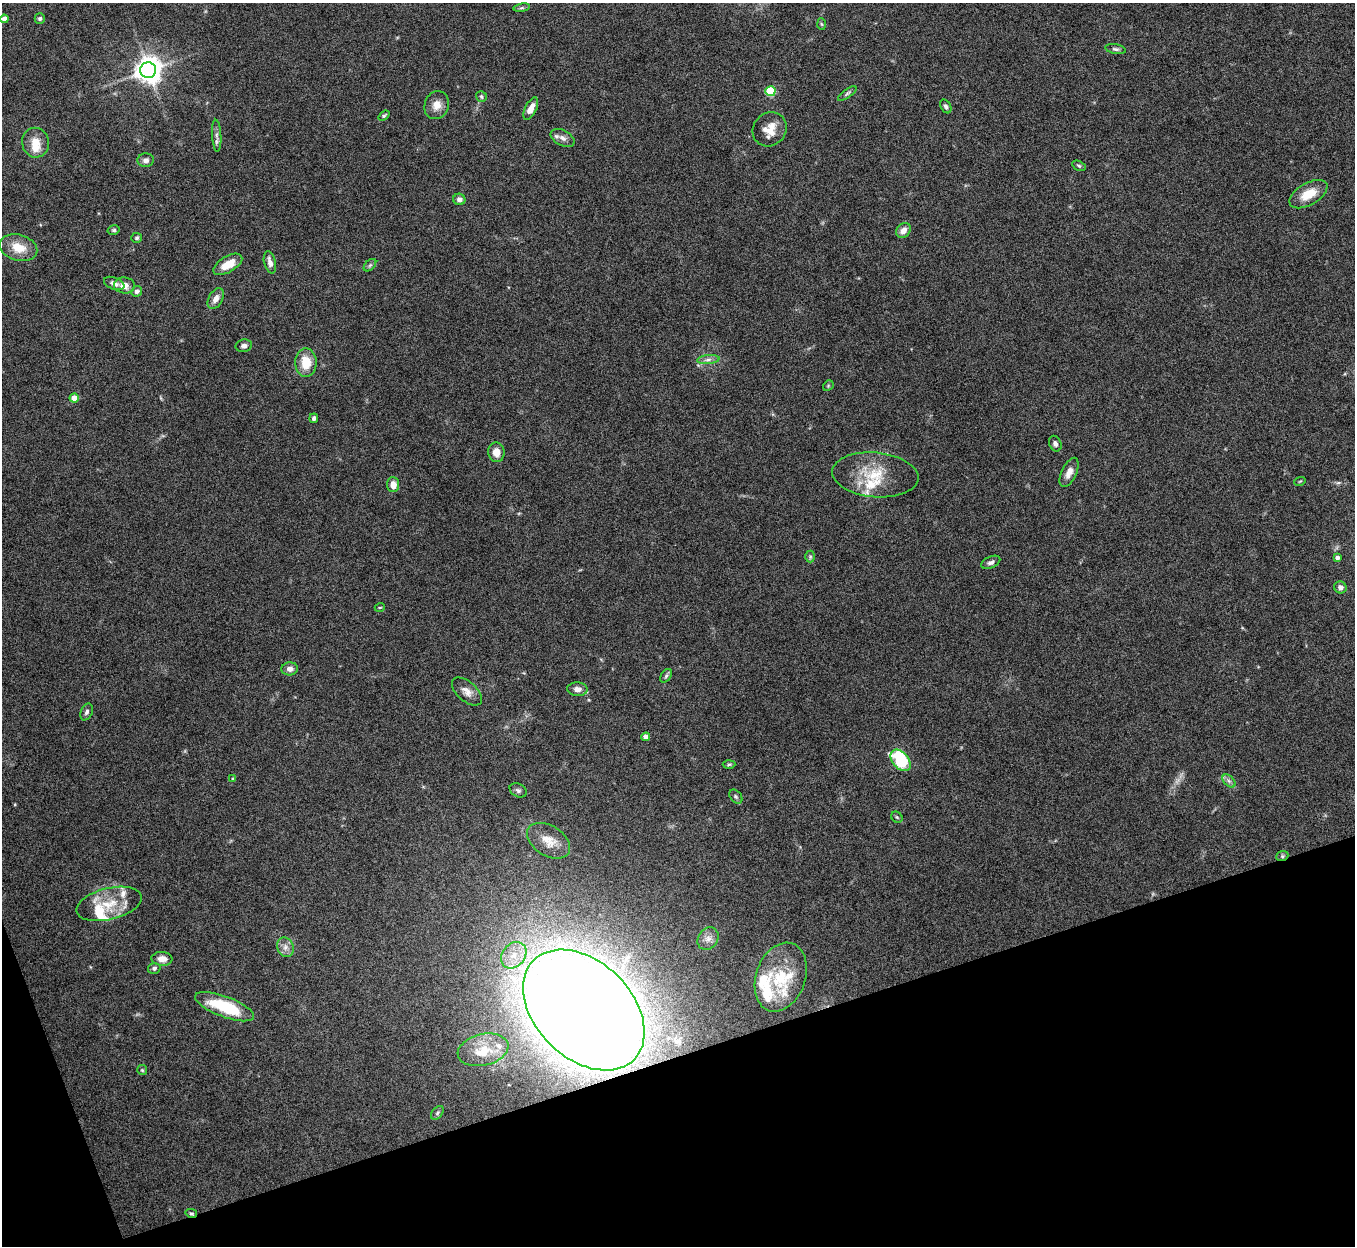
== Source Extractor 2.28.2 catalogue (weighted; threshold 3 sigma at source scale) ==
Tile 14 of 4 x 4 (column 2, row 4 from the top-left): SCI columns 1357-2709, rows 152-1395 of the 5419 x 5403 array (HDU 1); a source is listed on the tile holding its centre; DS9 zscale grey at full resolution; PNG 1357 x 1248 px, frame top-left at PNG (2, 3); each listed source drawn as its Kron ellipse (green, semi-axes under 4 px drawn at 4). Shown black and unused: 17% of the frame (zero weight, under 8 of 15 exposures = <1% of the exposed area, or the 3 px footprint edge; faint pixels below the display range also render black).
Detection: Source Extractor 2.28.2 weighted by HDU 2 'WHT'; one run over the whole footprint, this tile lists its part. Background 0.163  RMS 0.0048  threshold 0.0196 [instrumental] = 3 sigma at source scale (4.09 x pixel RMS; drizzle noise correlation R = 1.36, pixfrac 0.8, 0.05/0.05 arcsec/px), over >= 5 px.
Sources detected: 87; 1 too faint to see at this stretch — neither listed nor drawn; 9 inside a brighter listed object's ellipse — not listed separately; the other 77 listed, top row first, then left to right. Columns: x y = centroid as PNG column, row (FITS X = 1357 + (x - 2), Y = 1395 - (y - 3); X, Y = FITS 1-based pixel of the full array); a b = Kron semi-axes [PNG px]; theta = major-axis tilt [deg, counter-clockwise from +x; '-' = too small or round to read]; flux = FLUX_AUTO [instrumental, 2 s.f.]
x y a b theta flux
522 8 8 4 8 0.86
4 19 4 4 - 2.6
40 19 5 5 - 0.92
821 24 6 4 -87 0.58
1115 49 10 5 -10 1.1
148 70 8 8 - 500
770 91 5 5 - 25
847 93 11 4 36 1
481 96 6 5 - 0.87
437 105 14 12 68 4.4
946 106 7 5 -58 1.2
531 108 12 5 63 4
384 116 6 3 38 0.65
770 129 18 16 45 6.8
217 136 16 4 -87 1.8
563 138 13 7 -27 2.3
36 143 15 13 -80 6.4
146 160 8 7 - 1.8
1079 166 7 4 -29 0.69
1308 194 21 11 30 9.2
459 199 6 5 - 1.8
114 230 6 4 14 0.73
903 230 8 6 50 3.4
137 238 5 5 - 0.73
18 248 19 13 -16 8.3
270 262 11 5 -76 2.5
228 264 16 8 31 7.2
370 265 7 4 45 0.87
114 283 11 5 -22 2.1
124 285 10 8 -5 3.7
137 291 5 5 - 1.6
216 299 11 7 60 3.1
244 346 8 6 10 1.5
708 360 11 4 5 1.7
306 363 14 10 -88 9.3
828 386 6 4 47 0.54
74 398 4 4 - 5.8
314 418 5 4 - 1.2
1055 444 8 6 -67 1.4
496 452 10 8 -81 4
1069 472 16 7 65 3.4
875 475 43 22 -5 19
1300 481 5 3 - 0.43
393 485 7 6 - 4.1
810 557 6 5 - 0.69
1337 558 4 4 - 1.7
991 562 10 5 25 1.5
1340 587 6 6 - 1.9
380 607 5 3 - 0.41
290 669 8 6 6 2.3
666 676 8 5 54 0.92
577 689 10 7 -2 2.8
467 691 18 9 -42 3.7
87 712 9 6 65 1.2
646 737 4 4 - 3.6
901 760 12 8 -49 31
729 764 6 4 2 0.65
233 779 4 3 - 0.51
1229 781 8 5 -45 1.2
518 790 9 6 -29 1.2
736 796 8 5 -49 0.97
897 817 6 5 - 0.63
549 841 24 15 -32 7.6
1282 856 6 5 - 0.83
109 904 33 15 14 13
708 939 12 9 54 3.1
285 947 10 8 -69 2.7
514 955 14 11 50 7.2
162 959 10 7 -4 3.5
154 968 6 5 - 1.2
781 977 36 24 70 22
225 1007 31 10 -21 21
584 1010 71 48 -44 1400
483 1050 26 15 13 8.9
142 1070 5 5 - 0.6
437 1113 8 5 50 1
191 1213 6 4 -13 0.78
Overlapping masked pixels (flux is a lower limit): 3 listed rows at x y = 1282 856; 584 1010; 191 1213